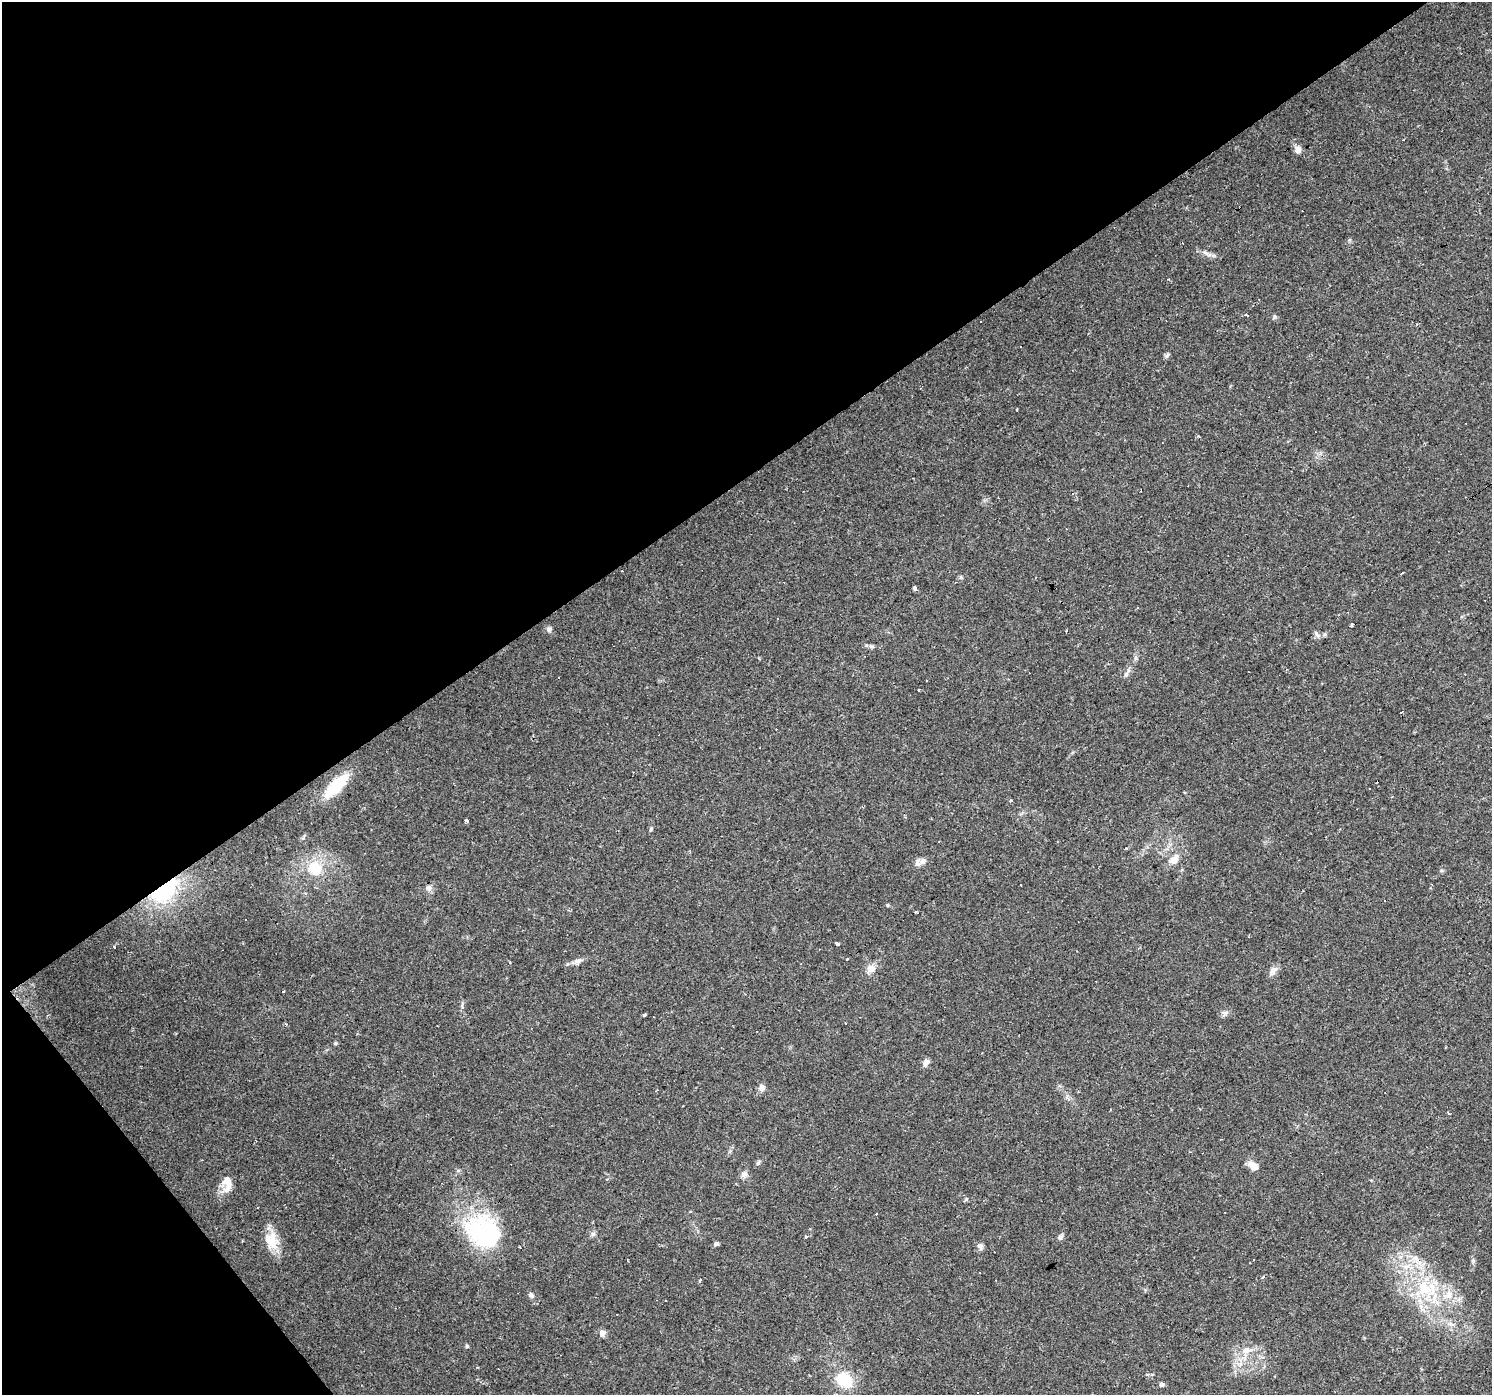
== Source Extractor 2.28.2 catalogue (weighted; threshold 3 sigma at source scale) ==
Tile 5 of 4 x 4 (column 1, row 2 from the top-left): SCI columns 1-1490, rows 2980-4372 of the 5960 x 5894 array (HDU 1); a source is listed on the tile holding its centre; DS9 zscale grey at full resolution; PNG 1494 x 1397 px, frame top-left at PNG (2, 2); no overlay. Shown black and unused: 38% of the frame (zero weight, under 2 of 3 exposures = <1% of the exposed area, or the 3 px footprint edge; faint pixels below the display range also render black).
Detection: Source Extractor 2.28.2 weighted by HDU 2 'WHT'; one run over the whole footprint, this tile lists its part. Background 0.0381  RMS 0.0046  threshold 0.0206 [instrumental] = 3 sigma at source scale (4.5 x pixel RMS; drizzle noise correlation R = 1.50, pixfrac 1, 0.0396/0.0396 arcsec/px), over >= 5 px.
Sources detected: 110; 36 cosmic-ray / hot-pixel residue — not listed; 5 inside a brighter listed object's ellipse — not listed separately; the other 69 listed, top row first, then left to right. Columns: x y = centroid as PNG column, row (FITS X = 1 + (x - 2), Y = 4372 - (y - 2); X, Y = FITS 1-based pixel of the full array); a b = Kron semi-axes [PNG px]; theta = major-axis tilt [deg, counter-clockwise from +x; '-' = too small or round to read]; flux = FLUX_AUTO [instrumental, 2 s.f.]
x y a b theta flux
1298 149 10 8 83 2.2
1209 255 7 5 0 1.3
1168 279 4 3 - 0.4
1274 316 6 4 -71 0.69
1167 355 8 4 45 0.9
1016 410 3 2 - 0.59
1402 573 3 2 - 0.66
915 588 4 3 - 4.7
1138 607 3 2 - 0.58
1352 625 4 3 - 1.5
549 629 7 7 - 1.2
1317 635 8 6 -25 1.4
871 646 7 5 -15 1
1126 674 6 6 - 1.2
1465 674 2 2 - 0.29
918 690 3 3 - 2.9
336 786 25 9 45 24
466 820 4 3 - 6.3
651 829 5 4 - 0.6
1174 860 10 7 46 4.5
923 861 11 7 38 2
315 868 17 16 - 13
429 888 9 8 - 1.8
164 890 33 19 38 42
887 905 4 4 - 0.5
246 920 3 3 - 5.3
837 944 4 3 - 4.4
114 947 3 2 - 0.84
847 959 3 3 - 3.4
576 961 12 6 33 2.1
510 962 3 2 - 0.7
871 969 11 10 - 3.7
1273 971 13 8 48 2.3
283 991 3 3 - 1.7
1225 1013 8 6 0 1.4
644 1014 4 3 - 1.7
845 1023 3 2 - 0.59
437 1026 2 2 - 0.25
335 1043 5 4 - 0.6
926 1062 10 7 58 2
762 1088 9 7 90 2.2
758 1162 7 4 38 0.79
1253 1166 14 9 -43 3.8
744 1174 10 8 32 1.9
607 1179 4 4 - 0.66
227 1184 23 11 89 6
966 1199 6 4 71 0.54
690 1211 4 3 - 0.46
487 1233 43 32 -21 59
593 1234 7 6 - 1.1
806 1237 3 3 - 1.6
1060 1237 8 6 43 1.3
242 1241 3 2 - 0.39
272 1241 29 14 88 9
716 1244 6 5 - 0.98
980 1246 9 6 -65 1.6
1416 1259 11 6 -63 2.5
627 1260 3 2 - 0.47
1473 1260 6 5 - 0.83
1263 1277 4 3 - 5
700 1280 4 3 - 1.6
1426 1289 36 22 5 28
531 1295 8 6 -45 1.2
602 1333 8 8 - 2.1
467 1346 5 5 - 0.66
1247 1350 14 9 16 4.4
844 1380 22 17 -38 15
1161 1384 5 4 - 1.7
978 1393 3 3 - 1.1
Overlapping masked pixels (flux is a lower limit): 3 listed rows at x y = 336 786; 164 890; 487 1233
Unlisted compact peaks at least as high as the median listed source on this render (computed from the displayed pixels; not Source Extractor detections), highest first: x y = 961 577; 1441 870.